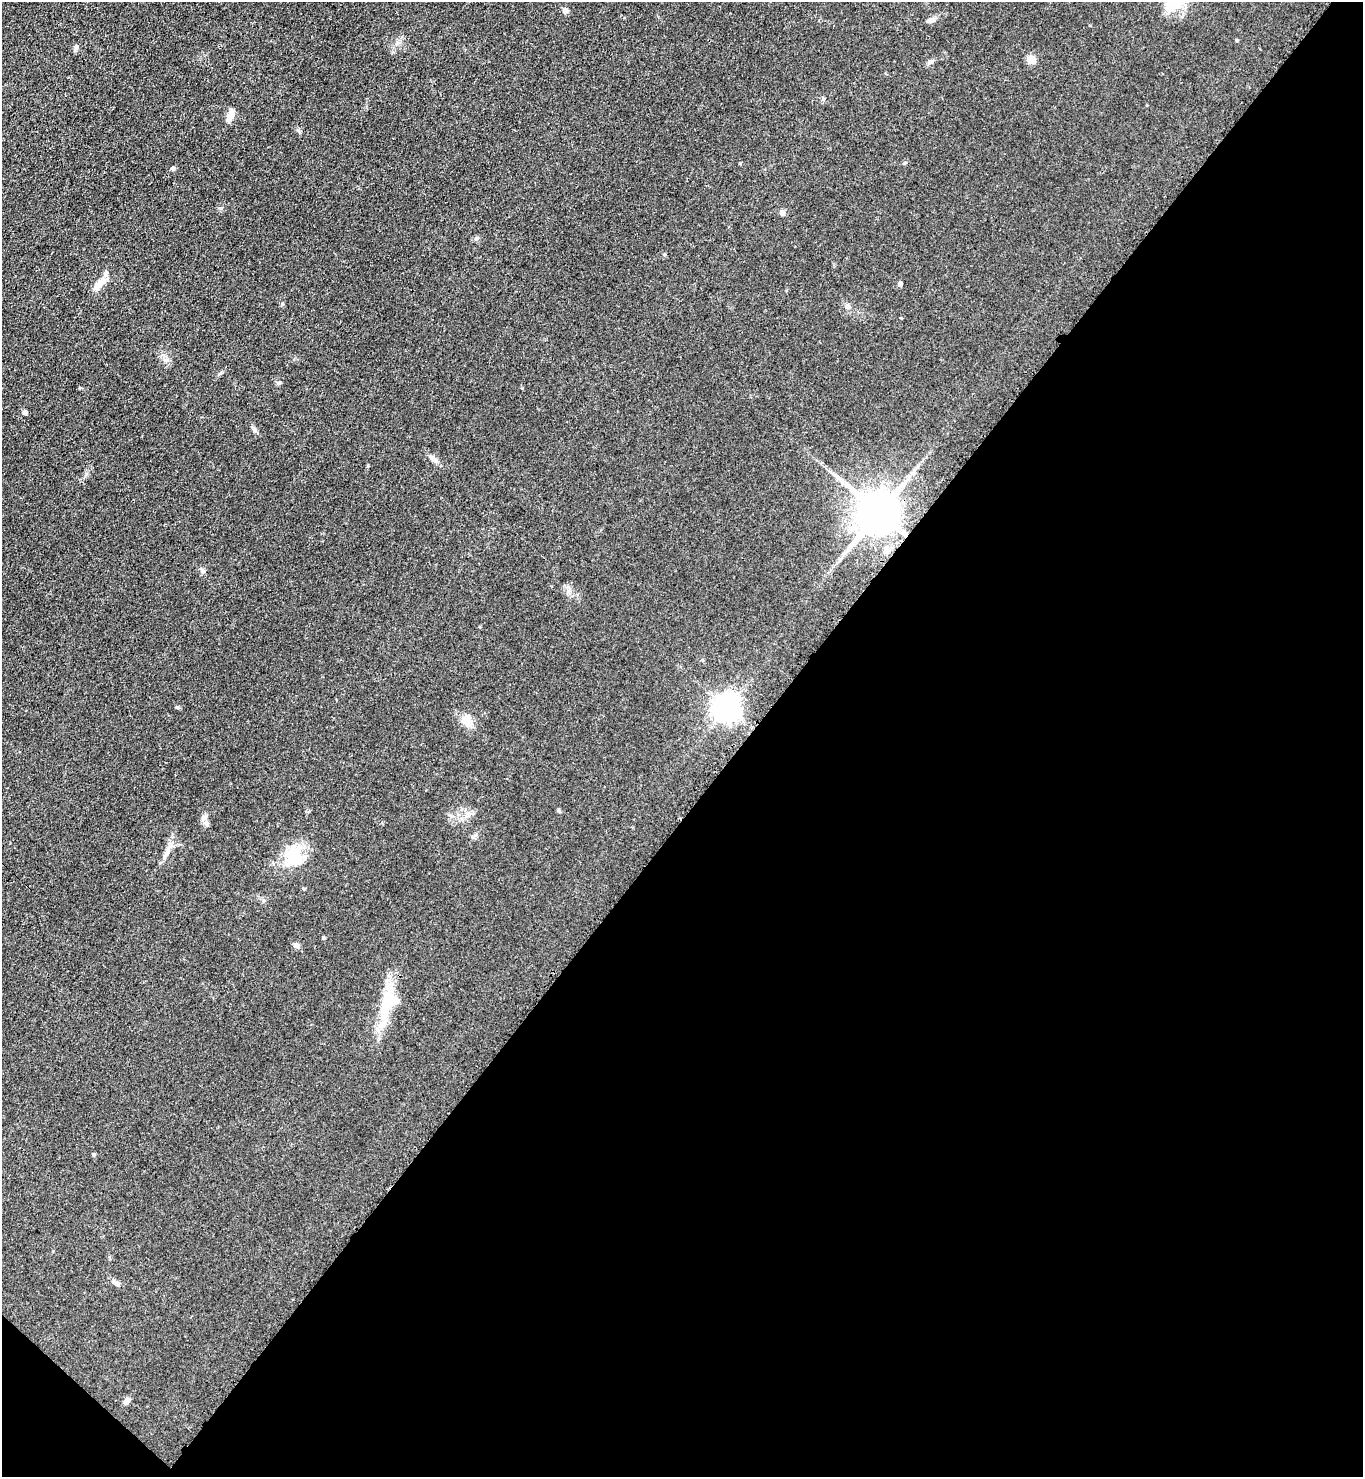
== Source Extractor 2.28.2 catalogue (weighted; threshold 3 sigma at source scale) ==
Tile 15 of 4 x 4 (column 3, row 4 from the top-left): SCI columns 3095-4455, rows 67-1541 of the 6048 x 6031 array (HDU 1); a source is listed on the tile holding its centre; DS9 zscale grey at full resolution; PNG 1365 x 1479 px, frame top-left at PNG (2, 2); no overlay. Shown black and unused: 46% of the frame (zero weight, under 3 of 4 exposures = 7% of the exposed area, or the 3 px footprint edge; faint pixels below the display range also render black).
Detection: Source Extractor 2.28.2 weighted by HDU 2 'WHT'; one run over the whole footprint, this tile lists its part. Background 0.0644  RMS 0.0073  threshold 0.0327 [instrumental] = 3 sigma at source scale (4.5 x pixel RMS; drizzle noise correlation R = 1.50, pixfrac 1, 0.05/0.05 arcsec/px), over >= 5 px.
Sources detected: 35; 1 inside a brighter object's white glare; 1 long thin detection or spike segment (spike, bleed or trail) — not listed; the other 33 listed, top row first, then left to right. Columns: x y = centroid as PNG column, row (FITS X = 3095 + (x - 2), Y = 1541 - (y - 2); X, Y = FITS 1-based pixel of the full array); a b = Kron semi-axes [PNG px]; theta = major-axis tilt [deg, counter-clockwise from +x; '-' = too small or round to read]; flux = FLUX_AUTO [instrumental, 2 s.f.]
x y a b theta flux
565 10 8 6 -28 2.5
930 20 9 7 23 2.7
76 47 7 4 -89 1.4
1031 59 5 5 - 21
930 62 8 5 18 1.8
230 115 14 6 74 6.5
904 163 5 5 - 0.92
173 168 5 4 - 1.7
782 213 6 6 - 2.8
99 284 22 8 45 7.6
900 284 6 5 - 1.8
848 307 8 6 -52 1.9
901 318 3 3 - 1.4
279 383 6 5 - 1.1
25 412 6 5 - 1.8
254 429 9 4 -54 1.8
433 458 15 6 -37 3.5
879 513 12 11 - 3000
887 550 9 7 76 3.1
177 707 5 4 - 0.91
727 708 8 8 - 760
467 721 18 12 -63 8.5
559 811 6 3 -71 0.91
207 824 7 6 - 2
166 854 10 6 70 2.8
293 855 30 20 55 25
304 889 4 4 - 0.75
323 938 4 4 - 0.94
297 946 8 6 -22 2.5
386 1003 47 17 74 29
93 1154 5 3 - 0.82
116 1283 9 6 -33 2.4
126 1401 9 6 42 2.6
Overlapping masked pixels (flux is a lower limit): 1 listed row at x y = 879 513
Unlisted compact peaks at least as high as the median listed source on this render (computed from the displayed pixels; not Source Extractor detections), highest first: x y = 476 238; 165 360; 664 254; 823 99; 1237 40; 203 571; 740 163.